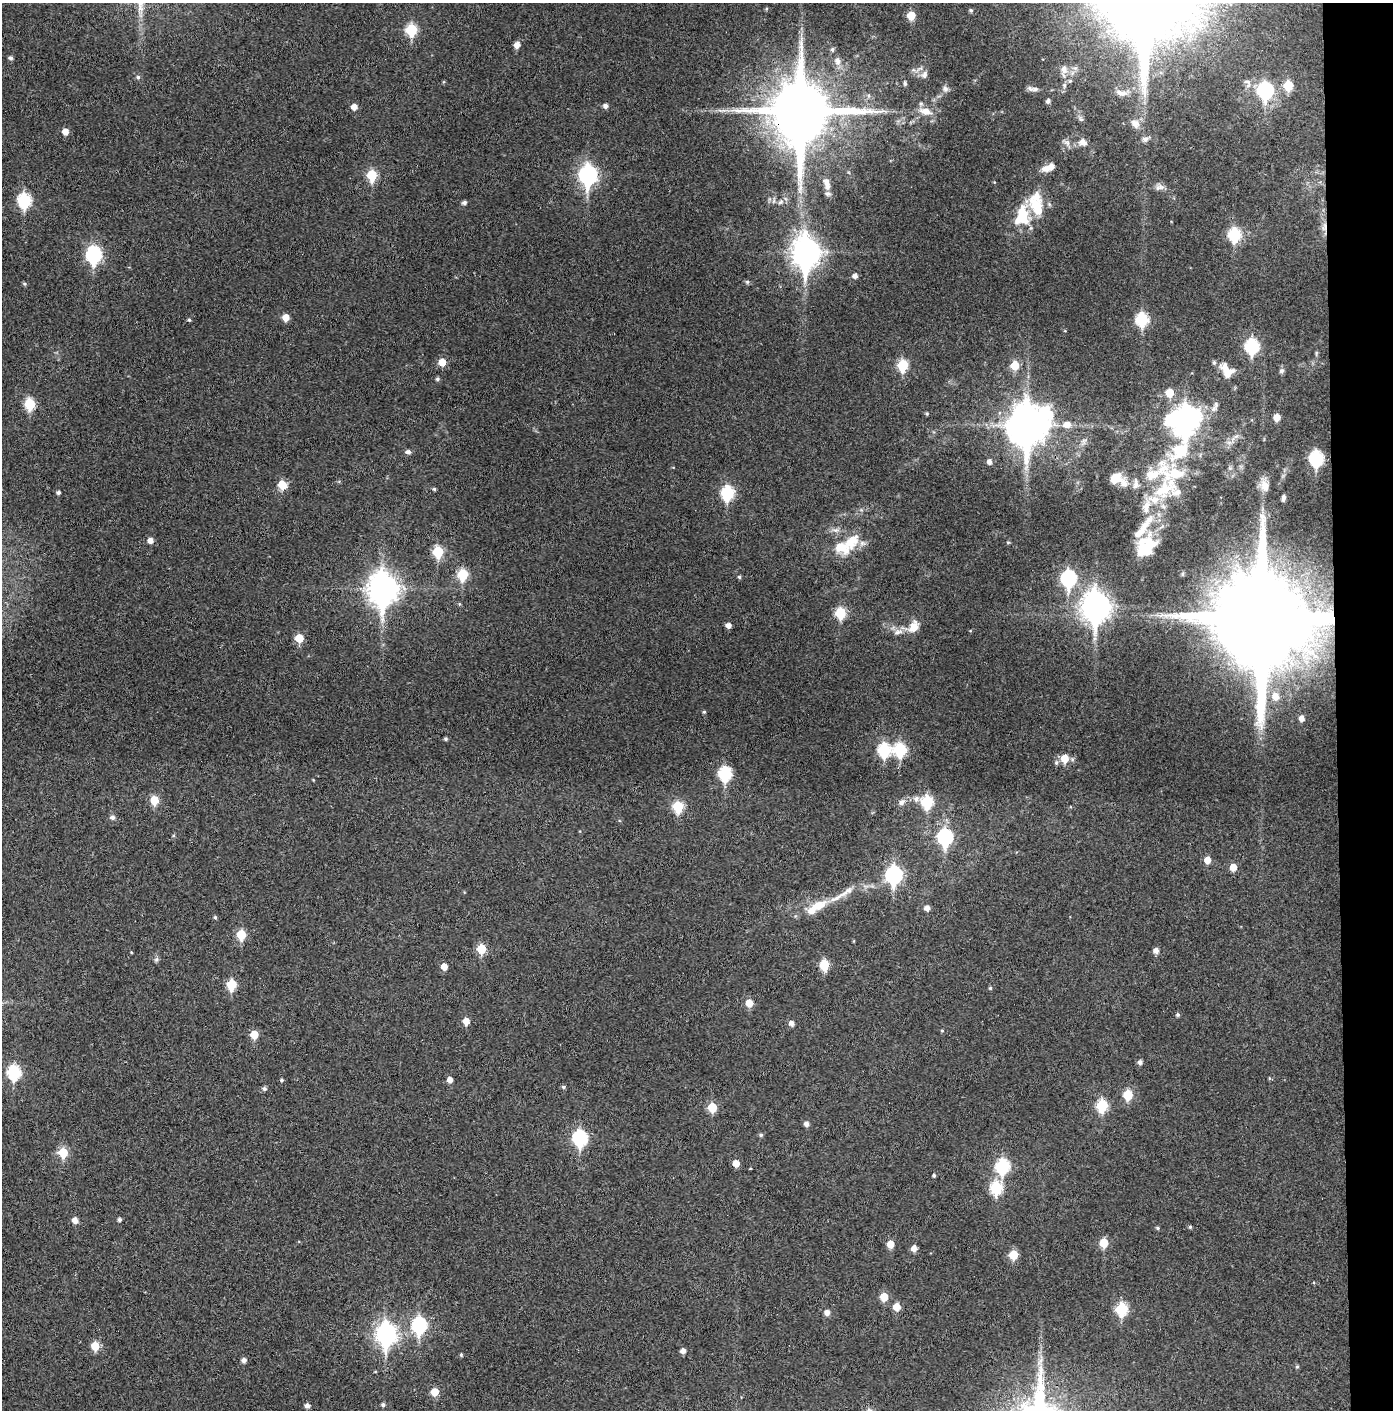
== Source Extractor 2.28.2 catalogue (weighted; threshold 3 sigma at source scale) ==
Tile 6 of 3 x 3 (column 3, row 2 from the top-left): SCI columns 2857-4247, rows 1413-2820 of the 4319 x 4236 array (HDU 1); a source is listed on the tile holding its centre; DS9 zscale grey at full resolution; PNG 1395 x 1412 px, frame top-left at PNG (2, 3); no overlay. Shown black and unused: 4% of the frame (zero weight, under 3 of 4 exposures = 6% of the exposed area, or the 3 px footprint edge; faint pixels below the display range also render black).
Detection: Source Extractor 2.28.2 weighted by HDU 2 'WHT'; one run over the whole footprint, this tile lists its part. Background 0.0357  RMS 0.0051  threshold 0.023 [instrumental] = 3 sigma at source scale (4.5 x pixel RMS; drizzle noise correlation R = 1.50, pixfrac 1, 0.05/0.05 arcsec/px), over >= 5 px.
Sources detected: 186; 16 inside a brighter listed object's ellipse — not listed separately; the other 170 listed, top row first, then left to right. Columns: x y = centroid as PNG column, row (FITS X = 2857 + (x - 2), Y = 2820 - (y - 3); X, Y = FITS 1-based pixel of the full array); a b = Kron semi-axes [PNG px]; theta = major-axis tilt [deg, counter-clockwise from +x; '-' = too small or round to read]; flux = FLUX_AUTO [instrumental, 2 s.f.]
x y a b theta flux
971 10 5 4 - 0.81
911 15 6 5 - 9.9
411 30 7 6 - 31
517 45 7 6 - 3.5
832 49 5 5 - 1
11 58 5 4 - 1.4
837 61 12 8 -84 3.2
1064 69 11 8 -73 3.3
924 75 11 7 72 2.2
138 77 5 5 - 1
1070 81 6 5 - 0.89
1247 82 12 6 -25 2.2
905 83 7 4 89 0.82
1064 85 7 5 84 1.2
1288 85 6 6 - 16
945 89 9 7 -76 1.8
1030 89 11 7 -30 2
1265 90 8 7 - 83
1121 93 18 8 -12 3.7
1048 101 5 4 - 1.7
605 106 5 5 - 1.9
354 107 5 5 - 4.1
801 111 19 17 89 4600
925 111 19 9 -10 5.8
1081 119 7 5 -42 1.2
1135 124 13 10 -50 4.2
65 132 5 5 - 4.4
1145 139 11 7 23 2.1
1083 142 13 10 -22 3.5
1067 143 9 6 -29 2.1
1046 169 14 8 3 4
372 175 6 6 - 24
588 175 10 8 89 160
827 183 16 8 -76 4.5
1159 187 13 8 11 2.5
24 200 8 7 - 53
781 202 9 5 27 1.6
464 203 5 4 - 1.4
1022 216 28 18 81 18
1324 227 13 6 77 2.9
1234 234 7 6 - 42
806 252 13 10 -88 510
93 255 9 7 -90 84
855 276 5 5 - 2.2
747 282 6 4 45 0.75
24 284 5 4 - 0.82
286 317 6 5 - 5.2
1142 319 7 6 - 42
189 320 4 4 - 0.74
1252 346 8 7 - 59
442 362 6 6 - 7.4
903 365 7 6 - 26
1015 365 6 6 - 11
1227 370 21 13 -53 7.7
1282 371 7 6 - 1.1
437 379 5 4 - 0.97
1170 393 7 6 - 8.6
30 404 7 6 - 25
927 414 4 4 - 0.69
1277 417 5 5 - 6.1
1186 419 21 13 76 340
1067 424 10 8 9 4
1027 425 15 13 70 1400
408 452 8 5 -6 1.5
1316 458 8 7 - 62
989 462 6 5 - 2.1
1116 478 16 12 17 6.8
1136 484 13 7 86 2.6
282 485 7 6 - 11
1265 486 15 10 -75 5.1
434 489 4 4 - 0.83
1163 489 30 21 44 25
58 492 4 4 - 1.2
727 493 8 6 85 49
1283 498 6 3 81 1.4
150 540 6 5 - 3
852 541 28 16 45 13
1008 542 5 3 - 0.45
1146 546 27 19 56 22
438 552 6 6 - 24
463 574 7 6 - 24
1182 574 6 4 90 0.69
739 577 4 4 - 0.77
1068 578 9 7 87 75
383 588 12 10 -88 660
1096 606 12 9 -88 570
841 613 6 6 - 26
1262 617 26 23 -80 15000
728 625 5 5 - 2.5
914 627 15 11 65 6.4
898 632 14 7 12 3.1
299 638 6 6 - 10
1275 696 6 5 - 3.6
704 712 5 4 - 0.61
1301 718 4 4 - 2.1
445 739 4 4 - 0.86
884 750 8 7 - 45
900 750 7 7 - 41
1065 758 7 6 - 7.8
725 773 8 7 - 51
916 799 8 8 - 2.1
154 800 6 6 - 12
902 802 8 6 46 2
927 802 7 6 - 35
678 807 6 6 - 25
113 817 6 5 - 1.7
945 837 9 7 90 82
1207 860 6 5 - 5.1
1233 867 6 5 - 5.8
894 875 9 7 86 110
848 890 11 8 17 2.8
816 907 33 11 32 11
927 908 5 5 - 2.6
215 917 5 4 - 0.76
241 934 6 6 - 17
481 949 6 5 - 16
1156 951 6 5 - 2.8
131 952 4 2 - 0.35
156 959 7 6 - 1.1
824 965 6 5 - 19
444 966 5 5 - 5
231 985 7 6 - 17
990 988 4 4 - 0.68
749 1003 6 6 - 7.4
1178 1015 5 5 - 0.95
466 1021 6 5 - 4.7
791 1023 5 5 - 2.5
942 1030 4 4 - 0.53
254 1034 6 6 - 10
1140 1062 5 5 - 1.6
14 1072 8 7 - 50
1269 1078 5 3 - 0.49
282 1080 4 4 - 0.86
450 1080 5 5 - 2.9
563 1087 5 4 - 0.82
264 1089 5 5 - 1.2
1128 1095 6 6 - 17
1102 1105 7 6 - 31
712 1107 6 6 - 14
806 1124 5 5 - 2
761 1135 5 5 - 0.93
580 1138 8 7 - 70
63 1153 6 6 - 17
736 1163 6 5 - 4.5
1002 1166 8 7 - 54
934 1175 4 4 - 0.83
996 1188 7 6 - 37
75 1220 6 5 - 3.3
119 1220 5 4 - 1.1
1190 1227 4 4 - 0.7
1157 1228 5 4 - 0.7
1104 1243 6 6 - 11
890 1244 6 5 - 6.5
914 1248 6 5 - 3.3
1013 1255 6 6 - 13
884 1297 6 6 - 9.2
897 1307 6 6 - 6.3
1122 1309 7 6 - 38
827 1312 6 5 - 2.5
419 1325 8 7 - 70
386 1334 10 8 -89 250
95 1346 6 6 - 11
683 1351 5 5 - 2.5
461 1355 5 4 - 0.6
244 1360 5 5 - 1.9
1040 1362 12 5 72 2.6
1297 1367 5 4 - 0.65
434 1392 6 6 - 7.7
383 1404 5 5 - 1.1
307 1406 5 5 - 2
Overlapping masked pixels (flux is a lower limit): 3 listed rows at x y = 801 111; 1324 227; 1262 617